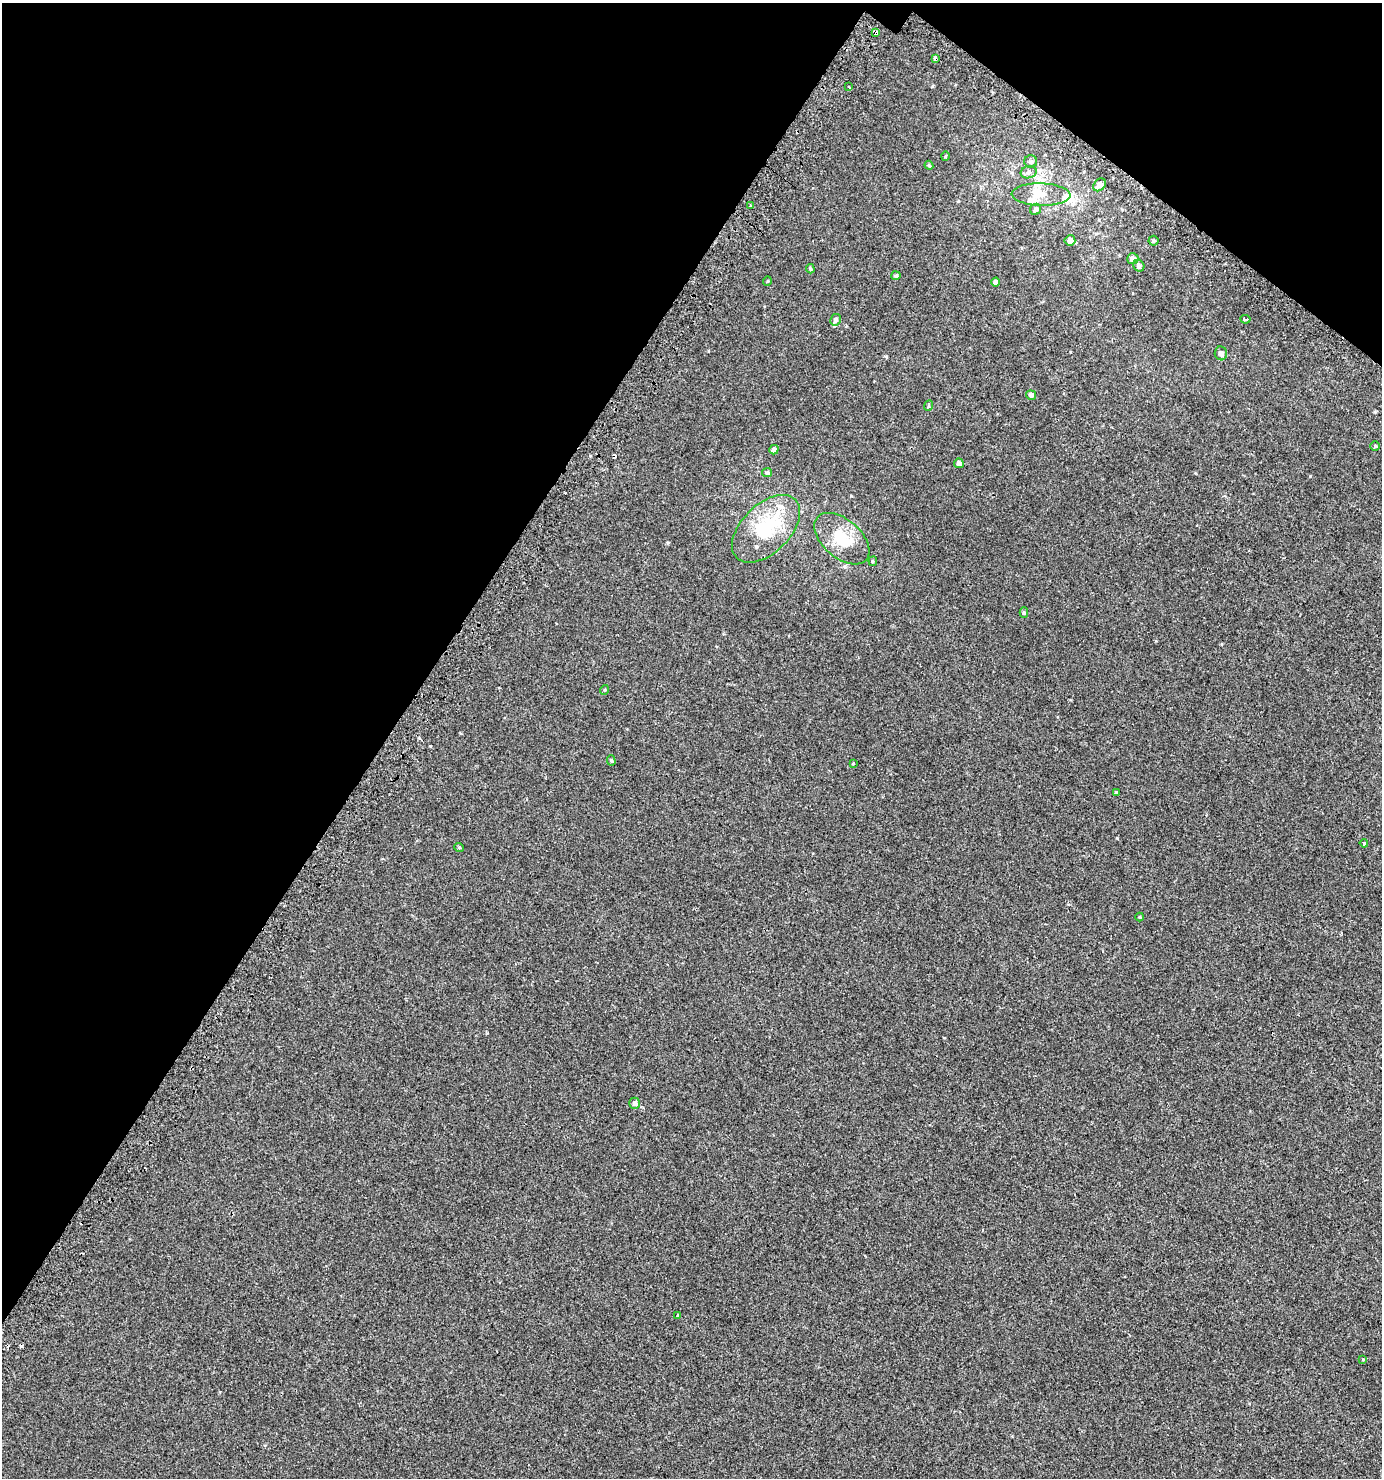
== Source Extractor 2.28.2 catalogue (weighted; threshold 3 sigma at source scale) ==
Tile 2 of 4 x 4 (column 2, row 1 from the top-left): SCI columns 1625-3004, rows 4479-5954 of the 6077 x 6018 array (HDU 1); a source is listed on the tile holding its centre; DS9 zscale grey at full resolution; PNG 1384 x 1480 px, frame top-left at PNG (2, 3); each listed source drawn as its Kron ellipse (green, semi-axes under 4 px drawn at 4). Shown black and unused: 33% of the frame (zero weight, under 2 of 3 exposures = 3% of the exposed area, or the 3 px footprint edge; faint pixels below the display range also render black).
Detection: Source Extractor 2.28.2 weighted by HDU 2 'WHT'; one run over the whole footprint, this tile lists its part. Background 0.00251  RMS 0.0043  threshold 0.0192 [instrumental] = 3 sigma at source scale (4.5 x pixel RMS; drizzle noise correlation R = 1.50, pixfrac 1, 0.0396/0.0396 arcsec/px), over >= 5 px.
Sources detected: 52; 4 cosmic-ray / hot-pixel residue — neither listed nor drawn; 6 inside a brighter listed object's ellipse — not listed separately; the other 42 listed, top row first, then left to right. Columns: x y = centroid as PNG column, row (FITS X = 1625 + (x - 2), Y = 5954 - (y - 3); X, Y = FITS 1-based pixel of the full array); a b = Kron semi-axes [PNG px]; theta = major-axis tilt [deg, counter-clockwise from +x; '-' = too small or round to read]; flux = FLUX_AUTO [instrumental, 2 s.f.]
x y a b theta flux
876 33 3 3 - 1.6
935 58 4 3 - 5.1
849 87 3 2 - 0.33
945 156 4 3 - 0.33
1031 162 6 6 - 0.85
929 165 4 4 - 0.48
1029 172 8 6 16 1.1
1099 185 7 5 48 2.4
1041 195 29 11 -2 5.9
750 206 3 2 - 0.41
1035 209 6 5 - 0.94
1070 240 5 5 - 2
1153 241 5 5 - 0.64
1133 259 6 5 - 1.9
1139 266 6 5 - 1.3
810 269 5 4 - 0.54
896 276 4 4 - 0.73
767 281 5 3 - 0.29
995 282 4 4 - 0.96
1245 319 5 3 - 0.97
835 320 6 5 - 0.95
1221 353 7 6 - 1.6
1031 395 5 4 - 1.4
928 406 5 3 - 0.38
1375 446 5 5 - 0.48
774 450 5 4 - 1.3
959 463 5 5 - 1.4
767 473 5 4 - 0.78
766 529 41 24 45 23
842 539 32 19 -41 12
873 561 5 4 - 0.47
1024 613 5 4 - 0.67
604 690 5 3 - 0.34
611 760 5 4 - 0.51
853 763 3 2 - 0.54
1116 793 4 4 - 0.62
1364 843 4 3 - 1.3
459 847 5 3 - 0.38
1140 917 4 4 - 0.4
634 1103 5 5 - 1.2
678 1315 3 3 - 2.5
1363 1360 4 3 - 0.43
Overlapping masked pixels (flux is a lower limit): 2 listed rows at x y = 876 33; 935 58
Unlisted compact peaks at least as high as the median listed source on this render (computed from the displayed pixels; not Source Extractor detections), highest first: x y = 1117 838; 1310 476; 430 746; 487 1033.